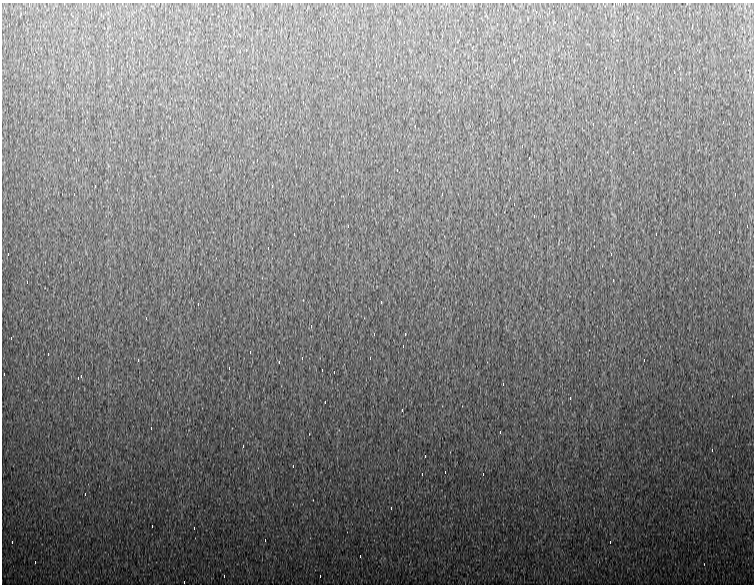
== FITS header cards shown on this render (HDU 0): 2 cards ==
NAXIS1  =                  752
NAXIS2  =                  582

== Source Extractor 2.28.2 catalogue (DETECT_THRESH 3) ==
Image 752 x 582 px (HDU 0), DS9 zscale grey, 1 PNG px = 1 image px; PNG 756 x 586 px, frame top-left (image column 1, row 582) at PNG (2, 3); no overlay
Background 956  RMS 18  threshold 55.4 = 3 sigma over >= 5 px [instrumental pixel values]
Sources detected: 82; all 82 listed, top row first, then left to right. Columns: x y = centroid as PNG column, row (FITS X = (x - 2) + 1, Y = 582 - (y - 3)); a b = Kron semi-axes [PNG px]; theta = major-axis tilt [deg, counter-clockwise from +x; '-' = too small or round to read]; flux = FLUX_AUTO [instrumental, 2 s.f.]
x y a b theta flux
226 12 3 2 - 3900
536 12 3 2 - 4500
497 24 3 2 - 1500
564 24 3 2 - 4100
692 26 3 2 - 890
658 28 3 2 - 1200
742 28 4 2 - 5300
404 42 3 2 - 4900
34 54 3 2 - 2200
514 60 4 2 - 14000
679 68 3 2 - 3200
674 72 3 2 - 110000
396 80 3 2 - 5100
491 86 4 2 - 5300
633 86 3 2 - 4500
664 100 3 2 - 11000
303 102 3 2 - 3100
723 122 3 2 - 5000
593 124 4 2 - 12000
415 126 3 2 - 1600
522 146 4 2 - 6200
529 158 3 2 - 4500
257 160 3 2 - 3600
397 170 3 2 - 2700
95 186 3 2 - 930
272 186 4 2 - 4500
442 194 3 2 - 1000
735 194 4 2 - 24000
514 204 2 2 - 720
534 216 4 2 - 8600
348 226 4 2 - 4700
747 226 3 2 - 2200
719 232 3 2 - 6500
294 234 3 2 - 1100
656 234 3 2 - 2200
268 248 3 2 - 4500
8 254 3 2 - 3400
611 254 4 2 - 5200
27 282 3 2 - 3900
381 302 4 2 - 5100
198 304 4 2 - 5600
311 326 4 2 - 4700
405 334 4 2 - 4800
11 338 3 2 - 17000
403 346 4 2 - 4400
250 352 4 2 - 4900
48 354 3 2 - 3600
302 358 3 2 - 830
370 358 4 2 - 7600
138 360 4 2 - 4600
644 360 3 2 - 5300
279 362 3 2 - 2500
229 368 4 2 - 5200
322 370 4 2 - 4800
334 372 2 2 - 630
4 374 3 2 - 4900
81 376 4 2 - 4700
503 384 4 2 - 5100
570 398 4 2 - 5900
325 402 3 2 - 5100
402 410 4 2 - 5300
151 428 3 2 - 5400
500 432 3 2 - 2600
243 446 4 2 - 4800
712 450 4 2 - 5600
425 456 3 2 - 5400
293 466 3 2 - 4400
445 472 3 2 - 5000
422 474 3 2 - 3300
483 474 3 2 - 39000
85 494 3 2 - 2400
391 508 4 2 - 4900
152 526 3 2 - 4600
194 528 3 2 - 1700
265 540 3 2 - 1000
12 542 3 2 - 10000
610 542 3 2 - 5000
360 556 3 2 - 4100
35 562 4 2 - 4600
224 576 4 2 - 4900
320 576 3 2 - 2200
184 582 3 2 - 1600